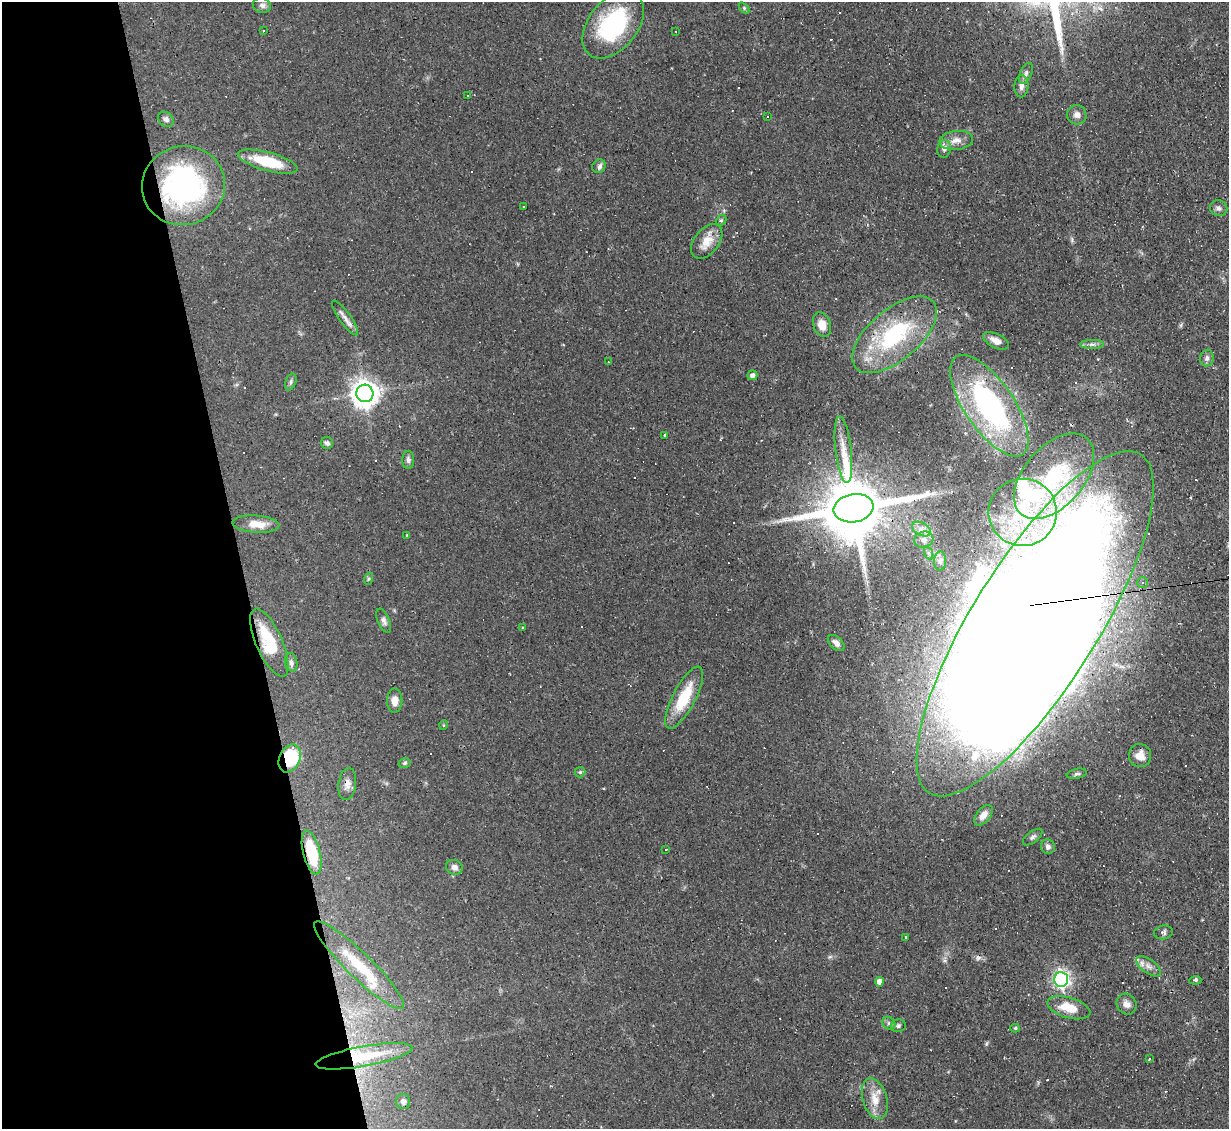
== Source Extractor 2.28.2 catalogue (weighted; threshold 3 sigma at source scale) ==
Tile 5 of 4 x 4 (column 1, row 2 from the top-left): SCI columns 1-1227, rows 2501-3627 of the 4909 x 4884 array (HDU 1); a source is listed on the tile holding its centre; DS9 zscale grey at full resolution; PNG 1231 x 1131 px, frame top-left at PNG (2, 2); each listed source drawn as its Kron ellipse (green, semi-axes under 4 px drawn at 4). Shown black and unused: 20% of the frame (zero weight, under 2 of 3 exposures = <1% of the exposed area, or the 3 px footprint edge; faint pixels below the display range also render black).
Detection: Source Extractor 2.28.2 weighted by HDU 2 'WHT'; one run over the whole footprint, this tile lists its part. Background 0.067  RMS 0.0045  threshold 0.0204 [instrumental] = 3 sigma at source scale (4.5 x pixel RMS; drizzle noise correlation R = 1.50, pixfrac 1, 0.05/0.05 arcsec/px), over >= 5 px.
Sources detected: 127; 4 inside a brighter object's white glare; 37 cosmic-ray / hot-pixel residue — neither listed nor drawn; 3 inside a brighter listed object's ellipse — not listed separately; the other 83 listed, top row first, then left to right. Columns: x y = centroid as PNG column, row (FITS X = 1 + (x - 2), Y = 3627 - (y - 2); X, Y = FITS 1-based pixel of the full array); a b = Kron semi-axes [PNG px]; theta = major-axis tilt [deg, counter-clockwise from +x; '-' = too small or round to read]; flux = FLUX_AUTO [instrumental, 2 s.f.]
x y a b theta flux
262 5 9 7 -16 1.6
744 8 6 4 -47 0.58
613 25 38 24 51 48
264 31 2 2 - 0.34
676 31 3 2 - 0.53
1026 73 11 6 66 1.5
1021 86 11 7 88 2.2
467 96 3 2 - 0.62
1077 115 10 9 - 2.5
767 117 3 3 - 5
166 119 8 6 -41 1.6
956 140 17 9 6 4.2
944 149 9 7 78 1.7
268 162 31 9 -15 18
599 166 7 6 - 1.6
183 186 42 39 15 92
523 206 3 2 - 0.54
1219 208 9 8 - 1.4
721 220 5 4 - 0.66
707 241 20 12 52 7
345 318 21 5 -54 2.8
822 325 12 8 -70 5.1
895 335 51 25 40 48
996 341 14 7 -26 3.2
1092 344 12 4 0 1.4
1207 358 8 7 - 1.7
608 362 2 2 - 0.29
752 375 5 5 - 1.7
291 382 9 5 71 1.1
365 393 9 8 - 510
989 406 59 24 -56 79
665 435 3 2 - 0.56
327 443 6 6 - 1.2
843 450 33 8 -83 7.4
408 460 9 6 -90 1.4
1054 476 50 30 49 45
854 508 20 14 9 4600
1023 512 34 33 - 49
256 524 23 8 -4 6.5
921 529 10 6 -27 2.4
407 535 3 2 - 0.3
924 540 9 8 - 2.4
929 553 7 4 -70 0.81
940 561 9 6 88 1.4
368 579 6 4 71 0.55
1143 582 5 5 - 0.97
384 621 13 6 -66 1.7
1035 624 200 63 58 2500
523 628 3 3 - 0.95
269 643 36 13 -66 24
836 643 10 6 -44 2.3
291 662 9 6 -79 1.5
684 698 34 11 62 17
395 701 12 7 88 3.3
444 725 5 3 - 0.36
1140 756 11 11 - 4.7
290 758 14 10 66 27
405 763 6 4 17 0.73
580 772 5 5 - 0.85
1077 774 10 5 11 1.1
347 784 16 8 82 2.9
983 815 12 7 50 3.4
1033 837 11 5 37 1.4
1048 847 7 7 - 1.4
666 849 3 2 - 0.56
312 852 22 8 -76 23
454 867 8 7 - 2.3
1163 932 9 7 11 1.3
906 937 3 2 - 0.48
359 965 61 12 -44 23
1148 966 14 7 -36 2.7
1061 979 7 7 - 140
1195 980 6 3 5 0.69
879 982 5 4 - 2.6
1127 1004 11 9 -56 2.8
1069 1008 22 10 -16 8.9
889 1023 7 5 -46 1.1
898 1026 7 6 - 1.2
1015 1028 5 4 - 0.62
364 1056 49 10 10 18
1150 1059 3 3 - 1.5
875 1099 21 12 -74 7.1
403 1101 7 7 - 1.7
Overlapping masked pixels (flux is a lower limit): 6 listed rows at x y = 183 186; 1035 624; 269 643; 290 758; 312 852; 364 1056
Isophote crosses this tile's border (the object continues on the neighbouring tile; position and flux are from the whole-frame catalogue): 1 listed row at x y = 1035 624